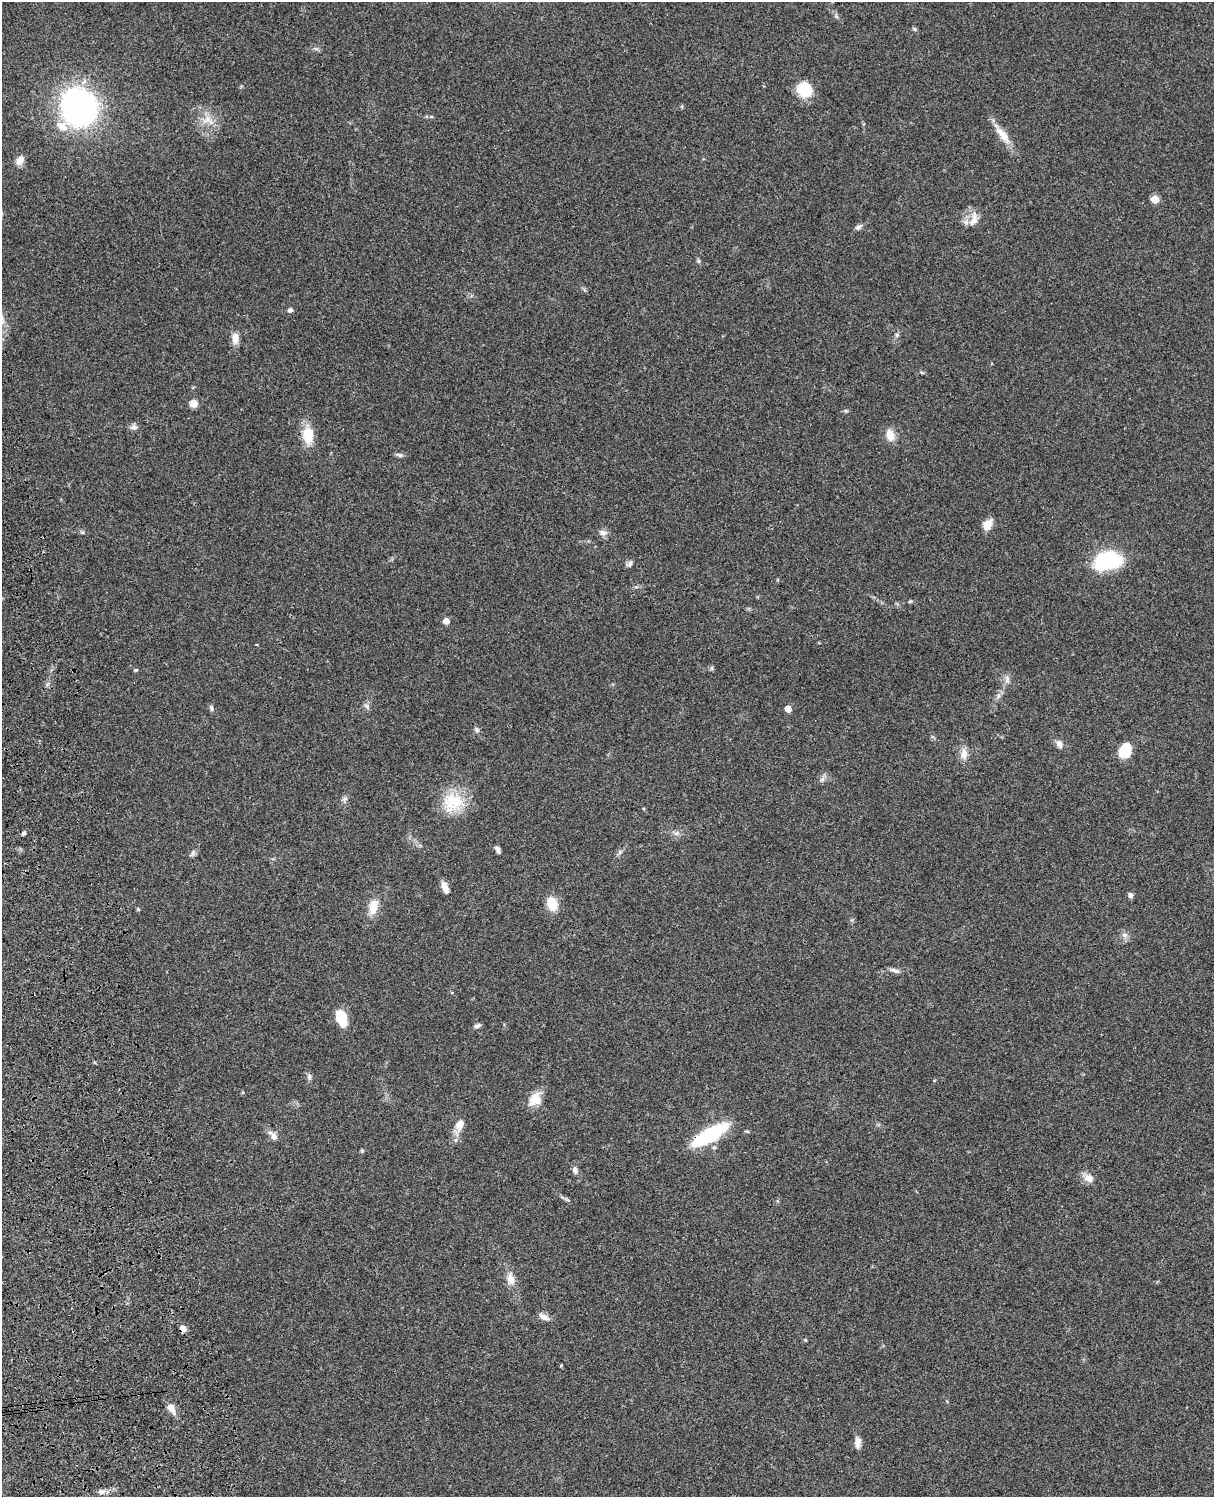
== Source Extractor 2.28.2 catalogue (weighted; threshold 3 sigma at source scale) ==
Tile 7 of 4 x 3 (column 3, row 2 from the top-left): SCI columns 2545-3756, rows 1773-3267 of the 5087 x 4926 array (HDU 1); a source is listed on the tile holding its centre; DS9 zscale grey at full resolution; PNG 1216 x 1499 px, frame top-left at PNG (2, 2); no overlay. Shown black and unused: <1% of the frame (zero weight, under 3 of 4 exposures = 6% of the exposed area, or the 3 px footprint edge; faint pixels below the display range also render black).
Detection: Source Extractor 2.28.2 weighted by HDU 2 'WHT'; one run over the whole footprint, this tile lists its part. Background 0.0873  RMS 0.0061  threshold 0.0274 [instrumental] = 3 sigma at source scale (4.5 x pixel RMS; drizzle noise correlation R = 1.50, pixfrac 1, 0.05/0.05 arcsec/px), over >= 5 px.
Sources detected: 66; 1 inside a brighter object's white glare — not listed; the other 65 listed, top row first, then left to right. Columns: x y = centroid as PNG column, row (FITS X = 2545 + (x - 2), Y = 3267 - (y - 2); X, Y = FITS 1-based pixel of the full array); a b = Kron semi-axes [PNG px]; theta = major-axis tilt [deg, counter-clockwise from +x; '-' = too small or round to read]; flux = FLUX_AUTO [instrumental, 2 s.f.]
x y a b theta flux
804 90 14 12 -41 22
79 107 27 25 84 190
208 120 18 13 -19 8.6
1002 135 29 10 -52 8.9
20 160 10 7 57 5.4
1155 199 5 5 - 17
973 219 24 10 74 6
859 227 11 6 31 2.1
698 261 6 4 18 0.74
290 310 6 5 - 1.6
897 335 6 5 - 1.1
235 338 14 9 89 4.8
922 372 6 3 -19 0.75
194 403 8 7 - 4.9
846 411 6 4 -18 0.79
134 427 9 7 3 2.2
308 435 22 13 -88 13
890 435 15 10 -77 6.4
399 455 10 5 -12 1.5
987 525 13 10 62 5.9
603 533 11 8 -25 2.9
1110 561 25 19 6 37
629 564 9 6 51 1.7
910 601 6 3 19 0.67
446 621 5 4 - 6.6
136 670 5 4 - 0.8
1007 679 11 6 -84 2.5
998 696 7 4 71 1.4
366 706 7 5 -33 1.4
211 708 8 6 -80 1.4
788 709 5 5 - 8.9
476 730 8 6 -53 1.4
1059 744 9 6 -63 3.9
1125 750 16 12 63 13
964 754 16 9 90 4.8
822 779 8 5 30 1.7
345 799 9 6 50 1.7
453 802 29 26 22 21
24 833 6 4 76 1.1
676 833 7 5 30 1.8
498 849 9 5 -64 2
620 852 7 4 89 1.2
193 853 7 5 48 1.5
445 887 13 6 -69 4.9
1130 895 5 5 - 2.4
552 904 17 12 -72 9.5
373 907 17 10 77 9.4
138 909 5 4 - 0.63
1124 935 7 6 - 2
895 970 15 5 -19 2.2
341 1018 17 10 -73 14
478 1026 9 5 19 1.7
309 1076 8 6 -76 1.6
535 1099 18 14 55 8.7
459 1125 20 9 68 7.3
709 1135 37 12 30 46
274 1137 11 7 -58 3
575 1170 9 6 -71 2.3
1089 1178 14 10 -33 4.8
511 1279 15 9 -82 5.9
544 1317 16 7 -27 3.2
183 1329 6 5 - 4.3
171 1409 14 8 -59 4.8
858 1442 13 7 85 4.1
102 1492 10 6 9 2.3
Overlapping masked pixels (flux is a lower limit): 2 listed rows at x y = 709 1135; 183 1329